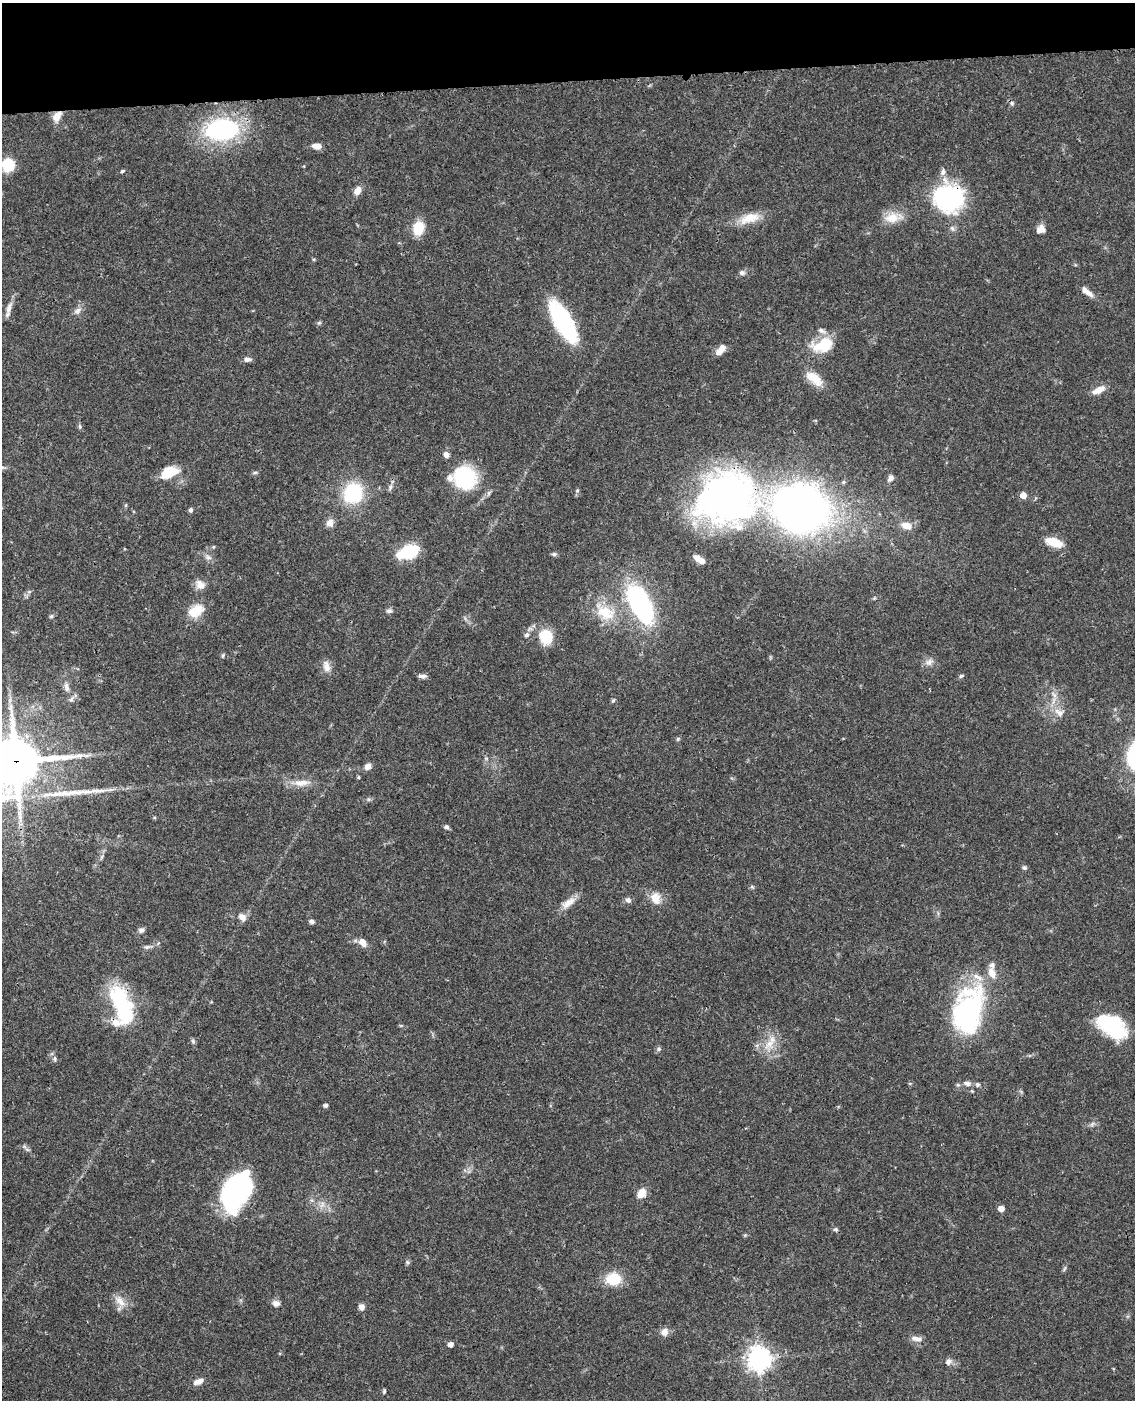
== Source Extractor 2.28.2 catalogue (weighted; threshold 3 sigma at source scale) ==
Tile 3 of 4 x 3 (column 3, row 1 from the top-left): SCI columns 2387-3519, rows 3052-4449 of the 4769 x 4604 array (HDU 1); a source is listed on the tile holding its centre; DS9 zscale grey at full resolution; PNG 1137 x 1402 px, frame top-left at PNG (2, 3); no overlay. Shown black and unused: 6% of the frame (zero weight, under 3 of 4 exposures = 6% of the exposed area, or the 3 px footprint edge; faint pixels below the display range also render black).
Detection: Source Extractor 2.28.2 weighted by HDU 2 'WHT'; one run over the whole footprint, this tile lists its part. Background 0.0444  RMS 0.0028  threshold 0.0126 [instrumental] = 3 sigma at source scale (4.5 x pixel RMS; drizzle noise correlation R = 1.50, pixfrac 1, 0.05/0.05 arcsec/px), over >= 5 px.
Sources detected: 123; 3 inside a brighter object's white glare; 1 long thin detection or spike segment (spike, bleed or trail) — not listed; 8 inside a brighter listed object's ellipse — not listed separately; the other 111 listed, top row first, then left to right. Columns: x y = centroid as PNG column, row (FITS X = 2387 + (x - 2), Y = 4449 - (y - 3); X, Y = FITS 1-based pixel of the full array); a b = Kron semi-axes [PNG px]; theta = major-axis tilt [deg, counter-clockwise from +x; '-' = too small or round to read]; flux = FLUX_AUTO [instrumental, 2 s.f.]
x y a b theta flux
1012 103 7 6 - 0.63
57 116 12 8 53 2.6
222 130 26 17 4 49
317 146 10 6 -5 2.2
8 165 12 11 - 7.9
122 171 6 4 28 0.39
357 191 9 7 60 2.4
949 198 35 33 -17 31
749 218 29 13 17 5.3
893 218 24 13 8 4.8
418 228 11 9 74 8.9
1041 229 10 9 - 1.9
742 273 7 6 - 0.82
1087 292 18 6 -40 2
9 308 18 7 73 1.9
77 311 12 7 37 1.3
563 321 31 12 -60 53
319 323 6 4 19 0.4
823 345 25 15 17 9.8
719 352 11 8 21 1.7
247 359 10 6 0 1.1
814 378 25 12 -38 4.9
1098 390 18 8 25 2.5
80 426 6 4 -88 0.46
446 455 8 6 -75 1.2
169 472 20 12 19 6.7
255 472 6 4 1 0.43
465 478 18 17 - 25
891 478 8 6 57 1.2
843 482 6 5 - 0.47
390 487 8 4 81 0.68
353 493 20 18 66 18
1023 495 5 5 - 3.2
727 498 72 60 6 110
126 505 6 3 71 0.3
800 508 28 26 -2 270
191 510 5 4 - 0.68
330 523 10 8 75 1.9
906 526 11 7 -18 3.2
1054 542 17 8 -19 5.5
409 552 20 11 20 13
554 554 7 5 -1 0.53
208 557 10 6 -14 1
700 560 14 6 -32 2.6
200 585 13 10 -37 2.3
29 592 6 4 19 0.48
874 598 5 4 - 0.33
640 604 26 12 -63 69
196 611 21 14 35 5.7
389 611 8 6 0 0.75
605 612 31 19 -30 9.7
51 616 6 5 - 0.51
526 635 7 6 - 0.84
546 637 18 16 -67 7.5
223 655 7 4 63 0.39
929 662 11 9 31 1.5
326 666 16 9 -74 2
422 676 11 5 -1 0.97
961 676 7 4 32 0.43
66 687 13 7 -81 1.6
1054 695 9 6 -54 1.2
71 699 10 5 55 0.95
613 700 6 5 - 0.41
1059 712 15 10 -33 2.6
678 739 6 5 - 0.41
15 761 16 15 - 1000
368 766 8 6 36 1.5
358 777 4 4 - 0.31
301 783 25 9 3 3.5
446 827 5 5 - 0.74
1024 867 6 5 - 0.57
752 887 6 4 -44 0.41
656 898 17 13 -68 3.5
628 900 8 7 - 1
569 903 23 8 37 3
242 917 12 8 -43 1.7
312 921 6 5 - 0.74
141 930 8 6 23 0.93
363 942 10 7 -48 2.4
147 947 9 6 7 0.84
992 973 15 9 -69 2.7
122 1005 40 17 -69 27
970 1011 39 33 -89 37
1112 1026 33 18 -34 22
193 1041 7 5 -46 0.52
769 1043 19 12 56 4.7
659 1049 7 5 22 0.56
55 1059 6 5 - 0.54
967 1083 10 6 -8 1.2
977 1084 7 6 - 0.59
958 1085 5 5 - 0.46
326 1105 4 4 - 0.89
1092 1124 8 4 46 0.65
233 1193 39 24 76 39
641 1193 12 9 55 2.7
322 1204 10 5 57 1.2
1001 1209 5 4 - 2.4
835 1229 7 6 - 0.52
408 1262 6 6 - 0.5
1064 1269 9 3 61 0.45
613 1279 13 10 2 9.4
120 1301 20 10 -48 3.1
276 1303 10 8 -19 1.3
361 1307 7 6 - 1.3
664 1332 11 9 46 1.7
916 1339 16 7 -9 1.6
450 1344 5 4 - 1.6
759 1358 8 8 - 250
948 1361 9 7 72 1.2
198 1381 13 6 24 2
384 1391 6 4 65 0.38
Overlapping masked pixels (flux is a lower limit): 5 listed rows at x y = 57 116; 949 198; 727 498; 15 761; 122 1005
Isophote crosses this tile's border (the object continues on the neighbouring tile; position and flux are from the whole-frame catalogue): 2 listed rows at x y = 15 761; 1112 1026